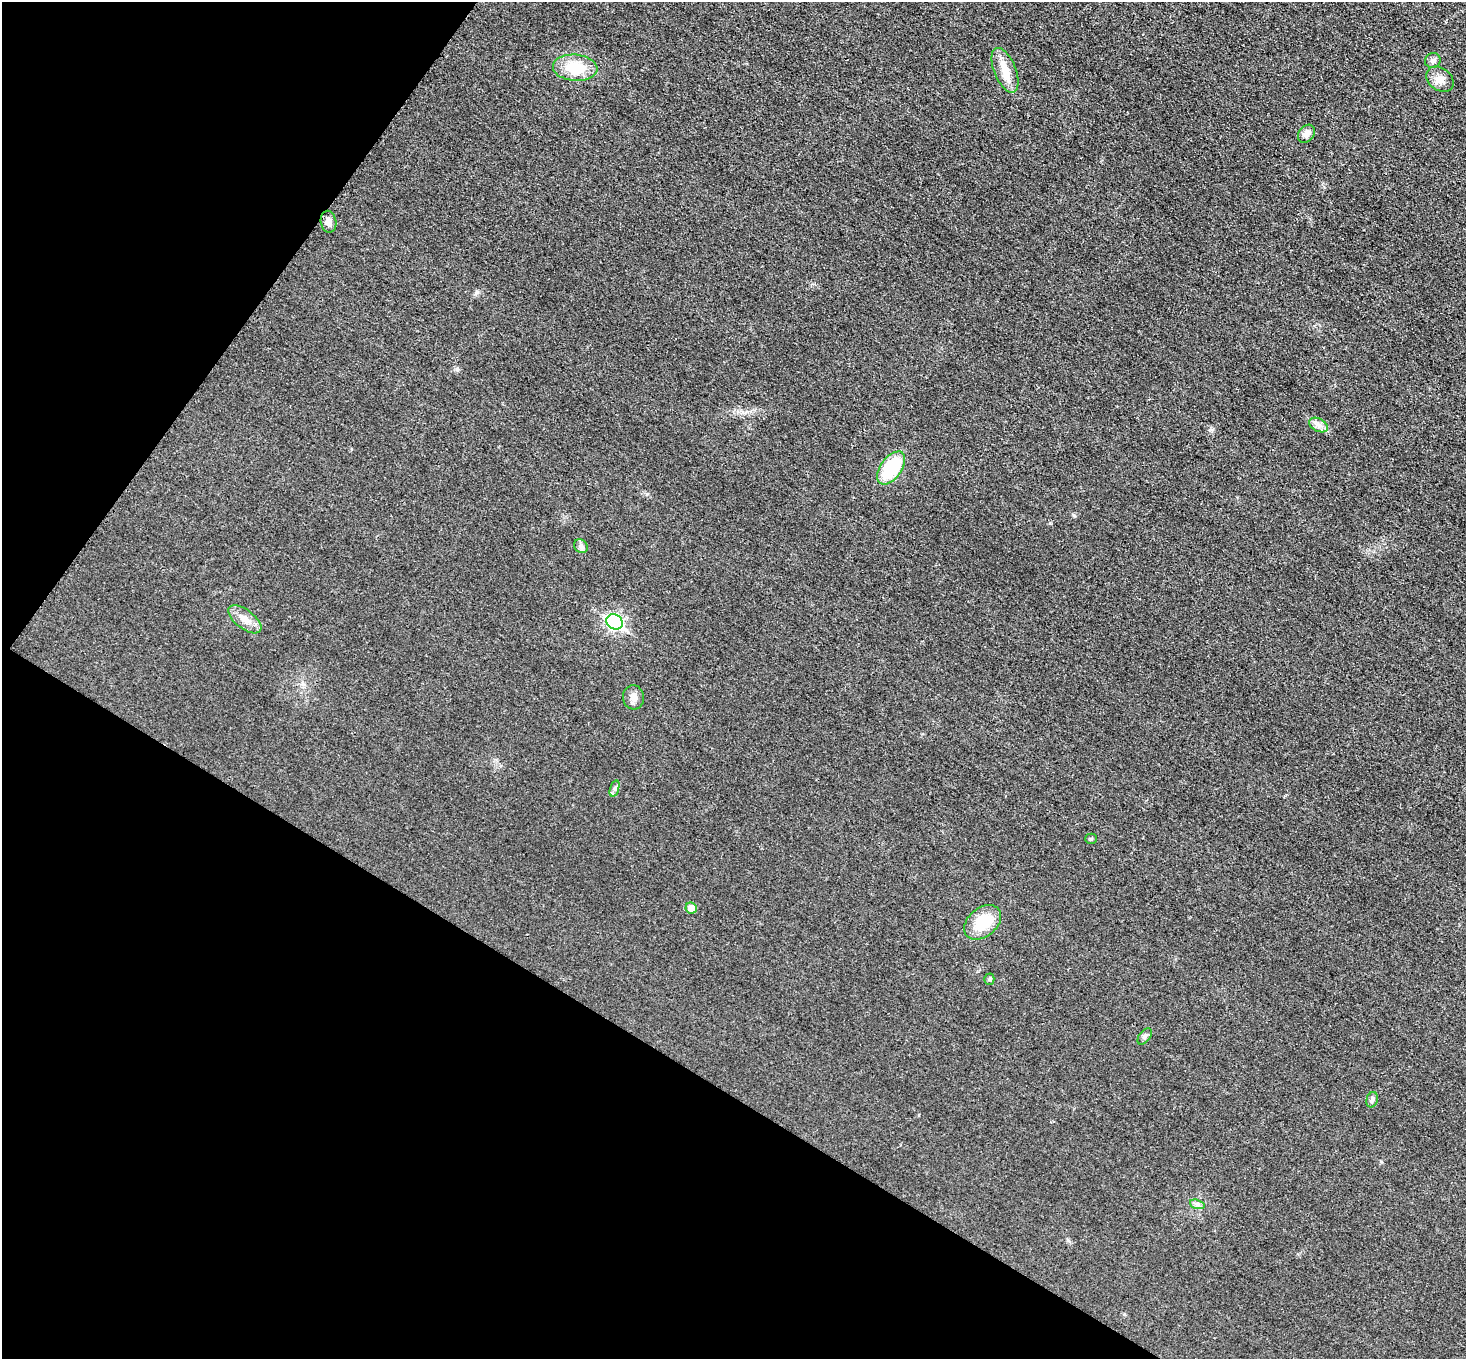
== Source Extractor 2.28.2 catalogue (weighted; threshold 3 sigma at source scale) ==
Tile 9 of 4 x 4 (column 1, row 3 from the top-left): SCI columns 16-1479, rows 1663-3019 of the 5883 x 5891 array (HDU 1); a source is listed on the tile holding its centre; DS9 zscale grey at full resolution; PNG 1468 x 1361 px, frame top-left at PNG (2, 2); each listed source drawn as its Kron ellipse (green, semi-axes under 4 px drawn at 4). Shown black and unused: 29% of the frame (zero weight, under 3 of 4 exposures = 1% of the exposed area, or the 3 px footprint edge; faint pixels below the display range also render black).
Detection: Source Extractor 2.28.2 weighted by HDU 2 'WHT'; one run over the whole footprint, this tile lists its part. Background 0.0219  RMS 0.0061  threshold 0.0276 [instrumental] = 3 sigma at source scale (4.5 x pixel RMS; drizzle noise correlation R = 1.50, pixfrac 1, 0.05/0.05 arcsec/px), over >= 5 px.
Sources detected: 20; all 20 listed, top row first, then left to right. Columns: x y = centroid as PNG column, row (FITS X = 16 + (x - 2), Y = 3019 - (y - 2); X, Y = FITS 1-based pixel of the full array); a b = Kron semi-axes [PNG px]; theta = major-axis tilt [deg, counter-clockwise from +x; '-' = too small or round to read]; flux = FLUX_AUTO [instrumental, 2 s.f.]
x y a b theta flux
1433 61 8 7 - 2.3
575 68 22 13 -5 20
1005 70 24 11 -68 9
1440 79 15 11 -38 5.2
1306 134 10 7 50 3.8
328 222 11 7 -79 3
1318 425 10 6 -28 2.7
891 468 19 10 54 33
581 546 7 6 - 1.7
245 619 19 9 -38 6.2
615 622 8 7 - 120
633 697 12 10 -84 4
614 789 8 4 71 1.4
1091 839 5 5 - 0.86
691 908 6 5 - 5.4
983 922 21 14 40 20
989 979 5 5 - 0.84
1145 1037 9 5 53 1.5
1372 1100 8 5 72 1.5
1197 1204 7 4 -19 1.5
Unlisted compact peaks at least as high as the median listed source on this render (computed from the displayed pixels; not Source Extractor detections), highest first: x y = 647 494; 457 369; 1211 430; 1074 515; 477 292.